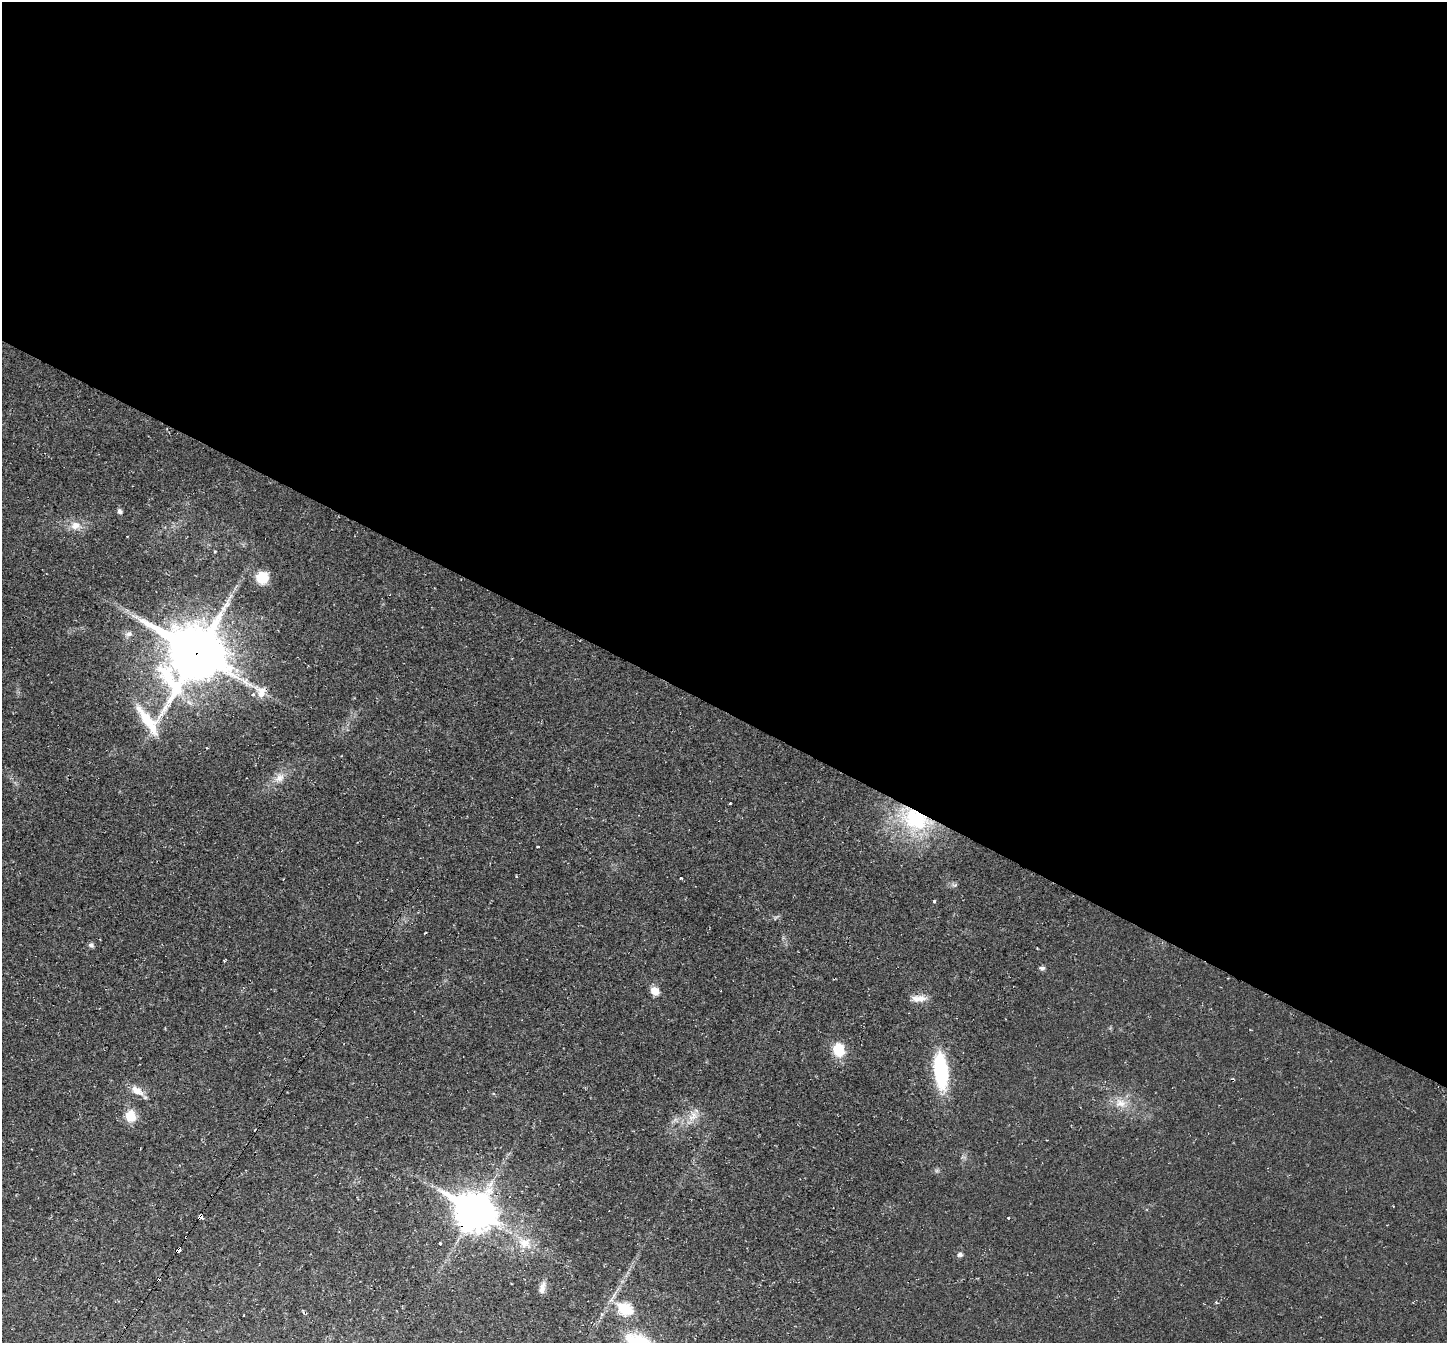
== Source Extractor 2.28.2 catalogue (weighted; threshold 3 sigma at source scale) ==
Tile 3 of 4 x 4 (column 3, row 1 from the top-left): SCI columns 2891-4335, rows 4167-5507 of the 5780 x 5789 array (HDU 1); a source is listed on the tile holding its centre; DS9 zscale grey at full resolution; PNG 1449 x 1345 px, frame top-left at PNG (2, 2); no overlay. Shown black and unused: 53% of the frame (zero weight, under 2 of 3 exposures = <1% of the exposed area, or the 3 px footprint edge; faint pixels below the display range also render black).
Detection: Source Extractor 2.28.2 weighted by HDU 2 'WHT'; one run over the whole footprint, this tile lists its part. Background 0.0216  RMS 0.006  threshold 0.0269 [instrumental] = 3 sigma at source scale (4.5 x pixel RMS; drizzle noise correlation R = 1.50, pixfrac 1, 0.05/0.05 arcsec/px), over >= 5 px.
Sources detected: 39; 1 cosmic-ray / hot-pixel residue — not listed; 1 inside a brighter listed object's ellipse — not listed separately; the other 37 listed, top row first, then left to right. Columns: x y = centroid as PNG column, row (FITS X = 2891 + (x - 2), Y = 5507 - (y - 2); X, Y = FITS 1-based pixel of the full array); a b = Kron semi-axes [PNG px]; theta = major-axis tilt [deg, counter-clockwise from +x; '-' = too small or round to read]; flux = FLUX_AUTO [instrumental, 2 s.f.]
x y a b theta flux
120 511 5 5 - 2.3
76 526 18 13 -11 7.8
215 551 4 3 - 0.55
262 578 11 10 - 18
129 634 11 7 14 2.8
196 654 27 23 46 3600
253 694 6 5 - 1.1
279 778 17 12 47 7.1
730 803 3 2 - 0.64
915 820 49 30 -27 64
539 847 3 3 - 2.1
681 878 3 3 - 0.74
955 885 10 5 -7 1.8
934 901 3 3 - 2.1
776 917 10 3 29 1.1
91 945 7 6 - 1.7
1042 968 7 5 -3 1.7
655 991 10 8 -48 6.4
921 999 16 13 14 6
839 1050 18 14 -78 14
941 1071 32 12 -84 59
137 1090 19 9 -33 7.4
1121 1103 20 13 -9 10
130 1116 10 9 - 15
693 1116 19 12 54 8
963 1157 7 4 -18 1.1
937 1171 7 4 0 1.1
474 1211 16 13 -31 1300
200 1216 3 3 - 160
1009 1218 3 3 - 1.9
186 1237 3 3 - 1.3
440 1243 3 3 - 3.8
525 1243 22 16 -24 12
178 1250 4 3 - 16
960 1254 7 6 - 1.7
542 1288 14 6 74 4.2
625 1309 8 6 -27 55
Overlapping masked pixels (flux is a lower limit): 6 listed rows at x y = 196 654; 915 820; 474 1211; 200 1216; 186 1237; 178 1250